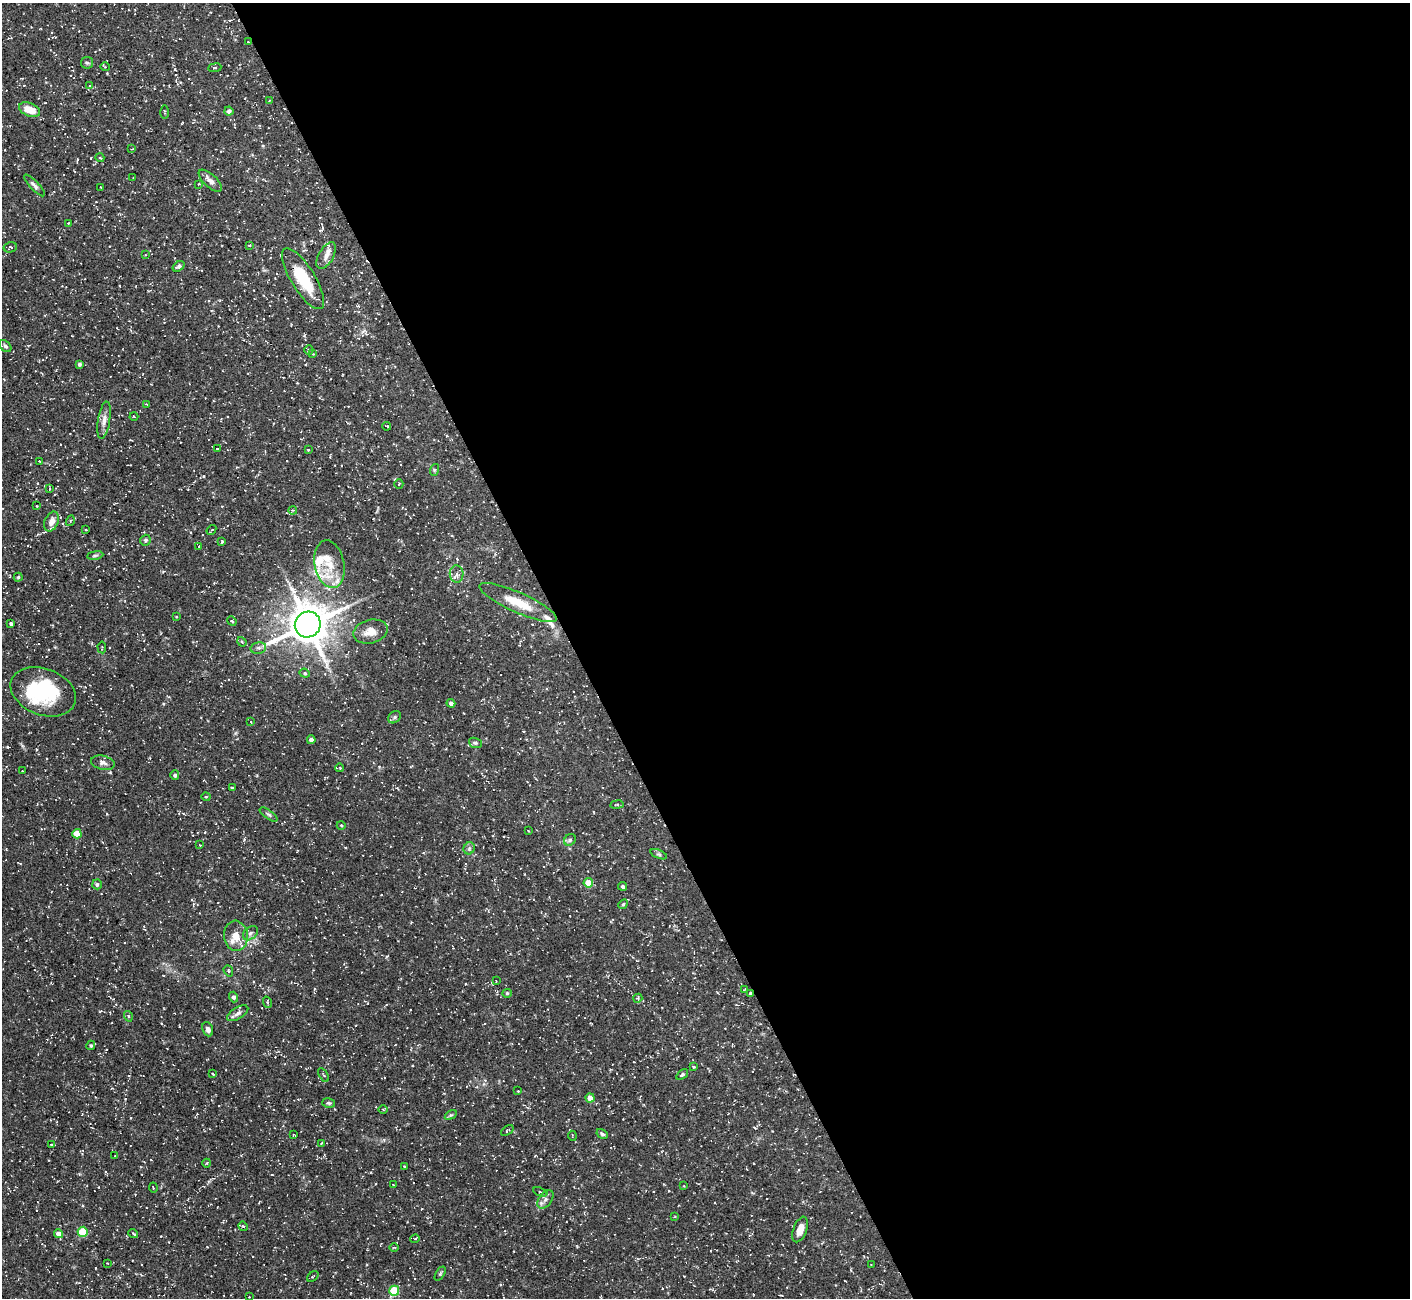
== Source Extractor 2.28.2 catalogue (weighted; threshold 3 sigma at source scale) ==
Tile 8 of 4 x 4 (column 4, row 2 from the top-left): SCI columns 4223-5630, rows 2747-4042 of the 5631 x 5621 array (HDU 1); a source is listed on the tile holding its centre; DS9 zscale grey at full resolution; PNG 1412 x 1300 px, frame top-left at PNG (2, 3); each listed source drawn as its Kron ellipse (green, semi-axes under 4 px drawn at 4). Shown black and unused: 59% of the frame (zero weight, under 3 of 5 exposures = <1% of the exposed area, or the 3 px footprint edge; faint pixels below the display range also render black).
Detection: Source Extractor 2.28.2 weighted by HDU 2 'WHT'; one run over the whole footprint, this tile lists its part. Background 0.127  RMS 0.0049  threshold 0.022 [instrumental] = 3 sigma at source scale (4.5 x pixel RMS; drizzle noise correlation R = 1.50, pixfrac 1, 0.05/0.05 arcsec/px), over >= 5 px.
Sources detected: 153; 2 inside a brighter object's white glare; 5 cosmic-ray / hot-pixel residue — neither listed nor drawn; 10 inside a brighter listed object's ellipse — not listed separately; the other 136 listed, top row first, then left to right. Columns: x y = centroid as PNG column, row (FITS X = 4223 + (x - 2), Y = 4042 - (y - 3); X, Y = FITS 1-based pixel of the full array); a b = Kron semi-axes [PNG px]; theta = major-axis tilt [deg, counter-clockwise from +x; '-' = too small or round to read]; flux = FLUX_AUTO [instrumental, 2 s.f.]
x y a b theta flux
248 42 2 2 - 0.29
87 63 6 5 - 0.86
105 67 5 3 - 0.38
215 68 6 3 8 0.53
90 86 4 3 - 0.43
269 101 4 3 - 0.51
30 110 11 6 -21 7.9
229 111 4 4 - 1.7
165 112 7 3 -89 0.54
132 149 3 3 - 0.38
100 158 4 3 - 0.42
133 178 3 2 - 0.47
210 181 14 6 -43 3
198 184 3 2 - 0.36
34 185 14 4 -46 1.5
100 187 2 2 - 0.25
68 223 2 2 - 0.33
250 245 4 3 - 0.44
10 247 7 5 15 0.76
145 255 3 3 - 0.4
326 256 15 7 61 2.6
179 266 7 4 34 1.1
303 279 35 12 -58 18
5 346 7 5 -44 0.93
309 350 5 4 - 0.57
313 354 2 2 - 0.31
79 364 4 3 - 0.91
147 404 4 2 - 0.36
134 417 4 3 - 0.44
104 420 19 6 81 2.9
387 426 4 2 - 0.5
217 449 3 2 - 0.39
308 450 3 2 - 0.46
40 461 3 2 - 0.39
434 470 6 4 73 0.62
399 484 5 2 - 0.33
50 489 4 3 - 0.43
37 506 2 2 - 0.34
293 510 4 3 - 0.51
52 521 10 6 67 3
70 521 5 3 - 0.42
86 530 3 2 - 0.38
211 530 5 2 - 0.48
145 540 6 5 - 0.79
222 542 3 2 - 0.56
199 547 4 3 - 0.41
95 555 8 4 8 0.86
329 564 24 14 -78 10
457 574 8 7 - 1.9
18 577 4 4 - 0.69
518 603 42 10 -24 12
176 617 3 2 - 0.45
232 621 5 3 - 0.58
11 623 3 3 - 1
308 624 13 12 - 1300
371 631 17 11 14 5.5
242 642 5 4 - 0.67
102 647 6 2 -85 0.4
258 648 8 5 12 1.4
305 673 5 4 - 0.73
43 692 34 23 -21 27
451 703 4 4 - 1.6
395 717 7 5 38 1.1
251 722 3 3 - 0.33
311 740 4 4 - 2.2
475 743 6 5 - 0.84
103 763 12 7 -13 2
340 768 4 2 - 0.32
22 771 2 2 - 0.33
175 775 5 4 - 0.95
232 788 3 3 - 0.64
206 797 4 4 - 0.52
617 805 6 3 9 0.59
269 814 10 4 -35 0.91
341 825 4 3 - 0.4
528 831 3 2 - 0.35
77 834 4 4 - 9.4
570 840 6 5 - 0.9
200 845 3 2 - 0.3
469 848 6 5 - 0.99
659 854 9 4 -22 0.88
588 883 5 4 - 9.6
97 884 5 5 - 0.96
623 886 4 4 - 1
623 904 5 4 - 0.77
250 933 8 6 40 1.4
236 936 15 12 -84 5.5
228 971 6 4 -70 0.72
496 981 2 2 - 0.25
745 989 3 2 - 0.35
507 993 4 4 - 0.55
750 993 4 3 - 0.77
234 997 5 4 - 1.4
638 998 5 3 - 0.51
267 1002 6 3 -71 0.51
238 1013 12 6 32 1.9
128 1016 5 3 - 0.5
208 1029 7 5 -68 1.9
91 1045 4 4 - 0.73
694 1067 3 3 - 0.49
212 1074 3 2 - 0.5
323 1075 7 3 -60 0.58
682 1075 6 4 35 0.96
518 1091 2 2 - 0.32
590 1098 4 4 - 5
329 1103 6 4 -15 0.83
383 1109 5 3 - 0.47
451 1115 6 4 32 0.75
507 1131 7 3 37 0.59
602 1134 6 4 -31 0.91
294 1135 4 2 - 0.38
572 1136 5 2 - 0.41
321 1143 3 2 - 0.42
51 1145 4 2 - 0.36
114 1156 3 2 - 0.25
207 1163 4 3 - 0.38
404 1166 3 2 - 0.35
393 1185 3 2 - 0.31
684 1186 3 2 - 0.3
153 1188 5 2 - 0.36
540 1192 7 3 -21 0.66
545 1199 10 6 53 2
675 1217 3 2 - 0.37
243 1226 5 4 - 0.52
800 1229 13 6 70 4.1
83 1232 5 5 - 16
59 1234 4 4 - 3.4
133 1234 5 2 - 0.61
415 1239 4 4 - 0.55
394 1247 5 3 - 0.41
107 1263 3 2 - 0.35
871 1265 3 3 - 0.41
440 1274 8 3 58 0.63
313 1277 6 3 38 0.57
394 1291 5 5 - 20
249 1297 2 2 - 0.37
Overlapping masked pixels (flux is a lower limit): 2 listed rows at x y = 303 279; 750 993